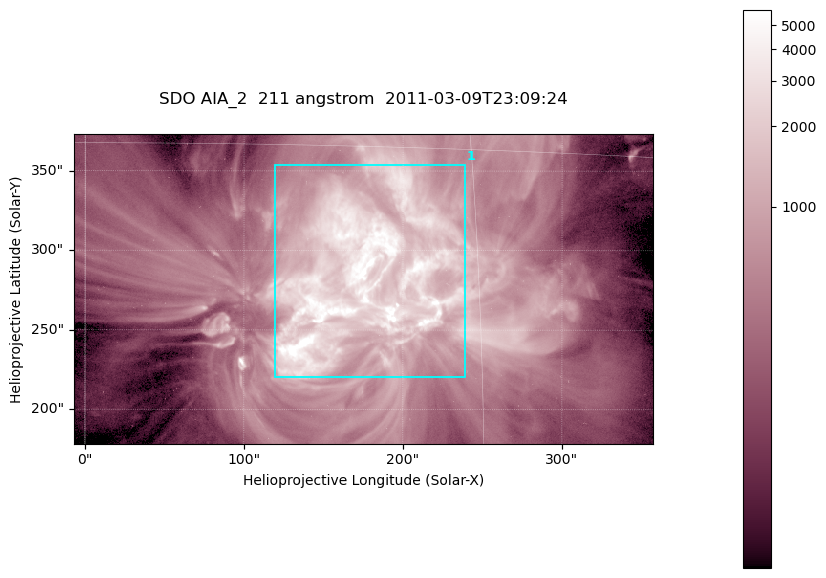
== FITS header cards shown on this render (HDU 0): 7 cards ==
TELESCOP= 'SDO     '           /
INSTRUME= 'AIA_2   '           /
WAVELNTH=                  211 /
WAVEUNIT= 'angstrom'           /
DATE-OBS= '2011-03-09T23:09:24.62' /
CTYPE1  = 'HPLN-TAN'           /
CTYPE2  = 'HPLT-TAN'           /

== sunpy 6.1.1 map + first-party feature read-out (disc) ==
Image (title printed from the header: SDO AIA_2  211 angstrom  2011-03-09T23:09:24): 606 x 324 px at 0.601 arcsec/px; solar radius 967 arcsec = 1609 px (partial field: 2.4% of the solar disc is inside the frame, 100% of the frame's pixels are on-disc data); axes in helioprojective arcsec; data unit not stated in the header (colour bar unlabelled)
Pointing: header CRPIX1/2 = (2040.79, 2040.71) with CRVAL1/2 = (0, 0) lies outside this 606 x 324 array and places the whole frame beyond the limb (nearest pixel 1.39 R_sun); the SolarSoft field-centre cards XCEN/YCEN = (175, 275.8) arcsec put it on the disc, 1859 arcsec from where CRPIX/CRVAL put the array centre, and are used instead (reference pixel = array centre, CRVAL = XCEN/YCEN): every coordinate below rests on XCEN/YCEN
Orientation: roll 0.0564 deg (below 1 deg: not rotated)
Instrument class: DISC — disc imager (sunpy class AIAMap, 211 A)
Bright regions (active regions / flare kernels): reference = the on-disc median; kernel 5 px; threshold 5 sigma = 1840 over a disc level ~470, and >= 1.15x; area >= 196 px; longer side >= 4 px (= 2.4 arcsec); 1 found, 1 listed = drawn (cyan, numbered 1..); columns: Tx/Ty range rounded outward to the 2 arcsec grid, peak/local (2 s.f.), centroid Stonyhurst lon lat
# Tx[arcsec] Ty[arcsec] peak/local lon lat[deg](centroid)
1 118..240 220..354 22 +10 +10